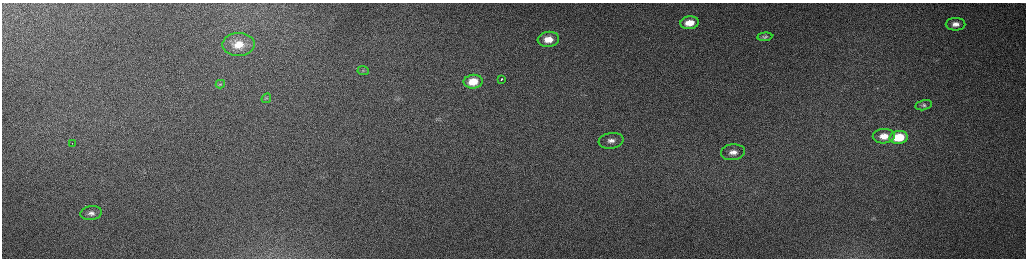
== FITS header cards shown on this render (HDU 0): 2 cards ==
NAXIS1  =                 2048 /fastest changing axis
NAXIS2  =                  512 /next to fastest changing axis

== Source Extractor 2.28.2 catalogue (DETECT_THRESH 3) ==
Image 2048 x 512 px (HDU 0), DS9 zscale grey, zoomed out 1/2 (1 PNG px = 2 x 2 image px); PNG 1028 x 260 px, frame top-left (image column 1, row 511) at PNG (2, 3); each listed source drawn as its Kron ellipse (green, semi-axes under 4 px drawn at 4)
Background 161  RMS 1.5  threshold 4.53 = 3 sigma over >= 5 px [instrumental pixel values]
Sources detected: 19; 2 cannot appear on this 1/2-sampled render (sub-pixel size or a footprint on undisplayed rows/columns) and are neither listed nor drawn; the other 17 listed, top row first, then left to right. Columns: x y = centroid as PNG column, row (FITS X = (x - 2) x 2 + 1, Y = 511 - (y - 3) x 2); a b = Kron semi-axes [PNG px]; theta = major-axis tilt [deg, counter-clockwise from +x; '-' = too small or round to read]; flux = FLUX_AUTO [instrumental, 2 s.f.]
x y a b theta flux
690 23 9 6 8 5400
956 24 10 6 0 2100
765 37 7 4 6 620
548 39 11 7 7 4700
238 44 16 11 1 7600
363 70 5 4 - 570
501 79 3 2 - 1500
473 82 9 7 8 6200
220 84 4 4 - 500
266 98 5 3 - 390
923 105 8 5 12 830
884 136 11 7 3 4300
899 137 9 6 6 11000
611 141 12 7 8 2500
72 143 2 1 - 210
733 152 12 8 5 2900
91 213 11 7 7 1800
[2 sub-pixel or undisplayed-footprint detections neither listed nor drawn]